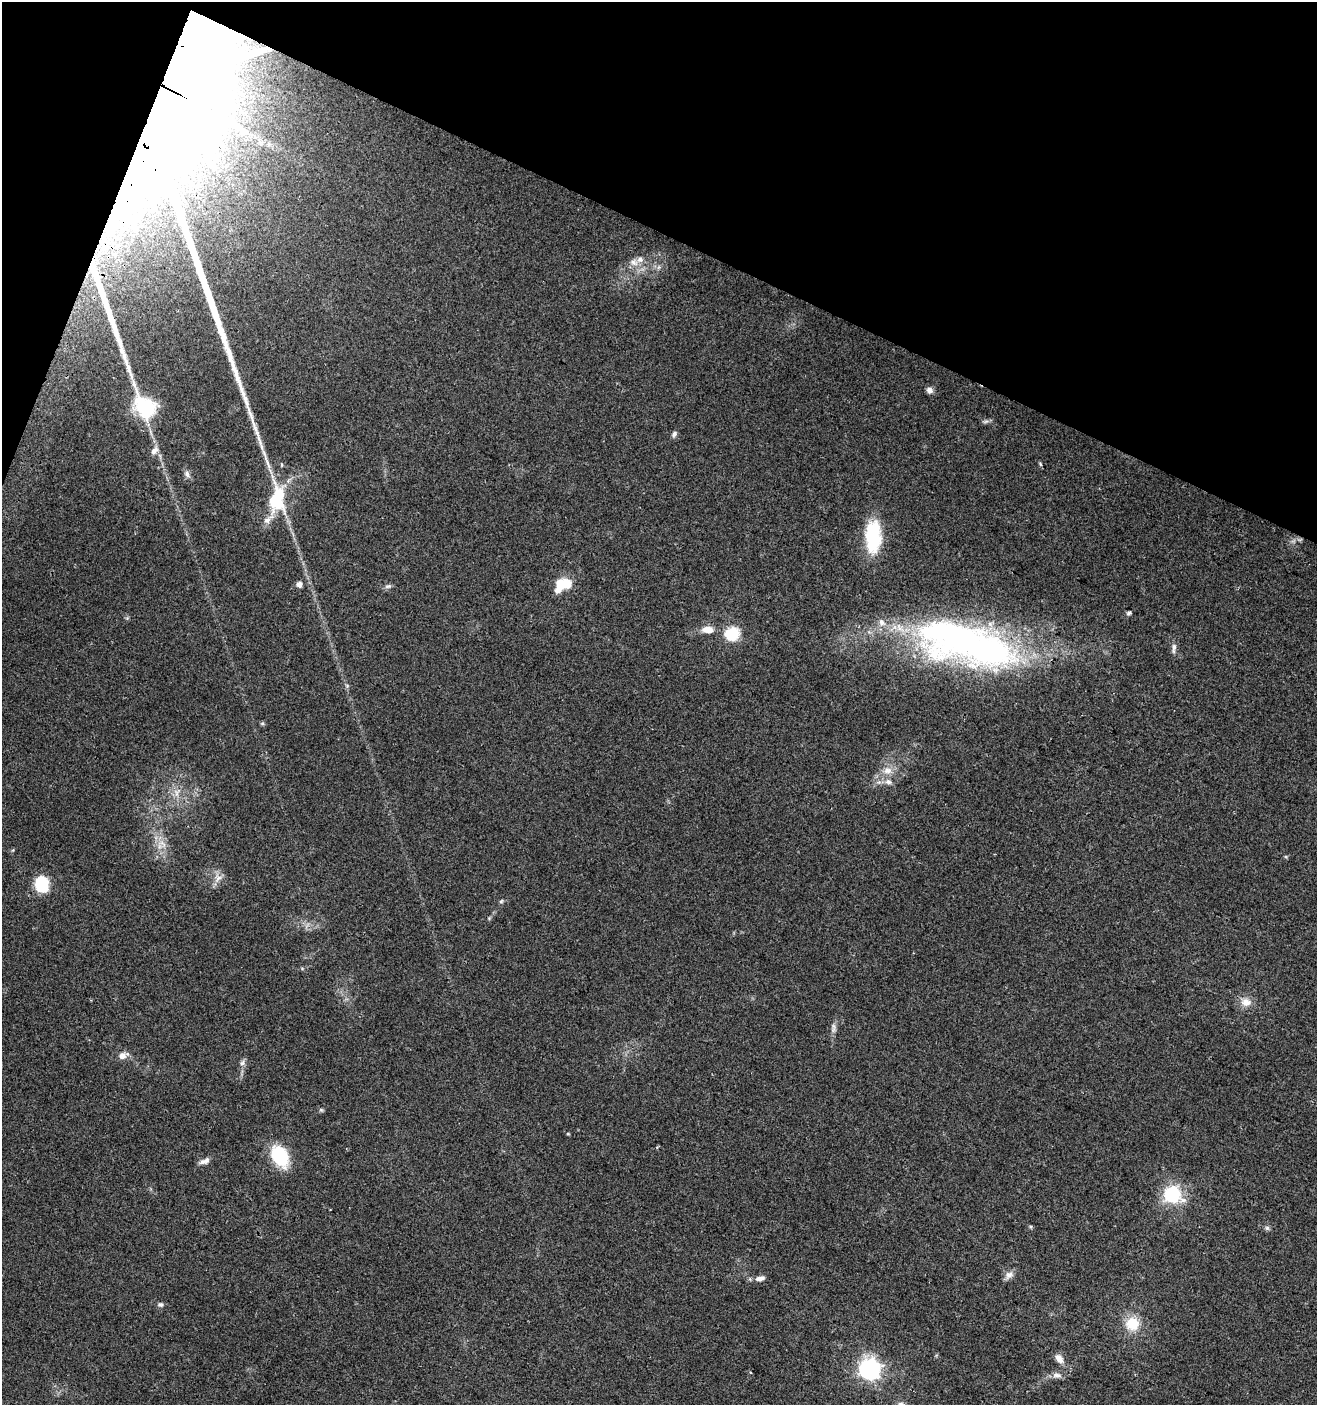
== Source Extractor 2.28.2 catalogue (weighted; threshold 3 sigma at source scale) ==
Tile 2 of 4 x 4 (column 2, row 1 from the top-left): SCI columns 1618-2932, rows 4222-5624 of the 5798 x 5644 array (HDU 1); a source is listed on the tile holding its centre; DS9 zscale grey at full resolution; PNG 1319 x 1407 px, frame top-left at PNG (2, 2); no overlay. Shown black and unused: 19% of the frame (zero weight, under 2 of 3 exposures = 2% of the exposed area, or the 3 px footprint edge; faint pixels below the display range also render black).
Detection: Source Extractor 2.28.2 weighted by HDU 2 'WHT'; one run over the whole footprint, this tile lists its part. Background 0.0612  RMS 0.0087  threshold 0.0392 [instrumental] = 3 sigma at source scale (4.5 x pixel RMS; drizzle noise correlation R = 1.50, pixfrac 1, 0.0396/0.0396 arcsec/px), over >= 5 px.
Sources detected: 65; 1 too faint to see at this stretch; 5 inside a brighter object's white glare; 1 long thin detection or spike segment (spike, bleed or trail) — not listed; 5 inside a brighter listed object's ellipse — not listed separately; the other 53 listed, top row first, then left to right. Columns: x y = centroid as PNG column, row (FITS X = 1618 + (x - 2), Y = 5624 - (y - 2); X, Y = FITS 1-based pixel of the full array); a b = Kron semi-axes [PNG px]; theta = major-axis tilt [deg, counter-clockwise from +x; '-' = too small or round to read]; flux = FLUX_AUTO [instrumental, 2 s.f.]
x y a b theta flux
170 76 93 56 -69 3800
634 262 13 10 0 7.2
659 267 7 4 71 1.7
929 390 8 7 - 3.8
144 406 35 21 -57 54
986 421 9 5 7 2.1
674 434 9 6 63 2.5
154 450 13 8 53 5.2
265 455 22 5 -72 8
1040 464 6 4 -49 1.1
187 474 10 7 -65 3.7
277 499 45 24 86 52
873 537 35 17 -89 51
1300 539 8 4 0 2.2
563 583 20 11 -1 19
299 584 5 4 - 5.8
388 586 10 5 14 2.3
1129 613 7 5 36 1.7
127 618 5 5 - 1.2
882 622 12 9 -61 6.2
708 629 13 8 1 9.4
732 634 6 6 - 120
1174 648 14 6 87 3.8
986 649 96 54 -8 300
262 723 6 5 - 1.2
887 770 14 12 5 10
177 793 13 9 68 7.9
162 844 16 9 -42 9
13 850 6 3 71 0.92
1286 857 5 5 - 1.1
218 878 15 11 78 7.3
41 884 14 11 -84 44
501 901 6 5 - 1.3
489 918 5 5 - 1
302 968 6 3 -19 0.99
1246 1002 15 11 -14 9.1
833 1028 14 8 90 4.1
122 1056 9 9 - 5.7
243 1063 10 7 68 3.3
321 1110 6 5 - 1.3
568 1134 4 4 - 0.84
280 1156 16 11 -60 69
204 1161 15 7 21 4.5
1172 1195 8 7 - 160
1031 1227 6 4 -1 1.2
1267 1228 6 6 - 1.8
1009 1275 13 9 36 4.9
760 1278 13 7 10 4.4
160 1304 8 6 -1 2.1
1132 1324 18 17 - 21
1059 1358 11 7 -50 7.8
870 1369 8 8 - 450
1057 1375 13 8 -2 4.8
Overlapping masked pixels (flux is a lower limit): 1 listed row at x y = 170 76